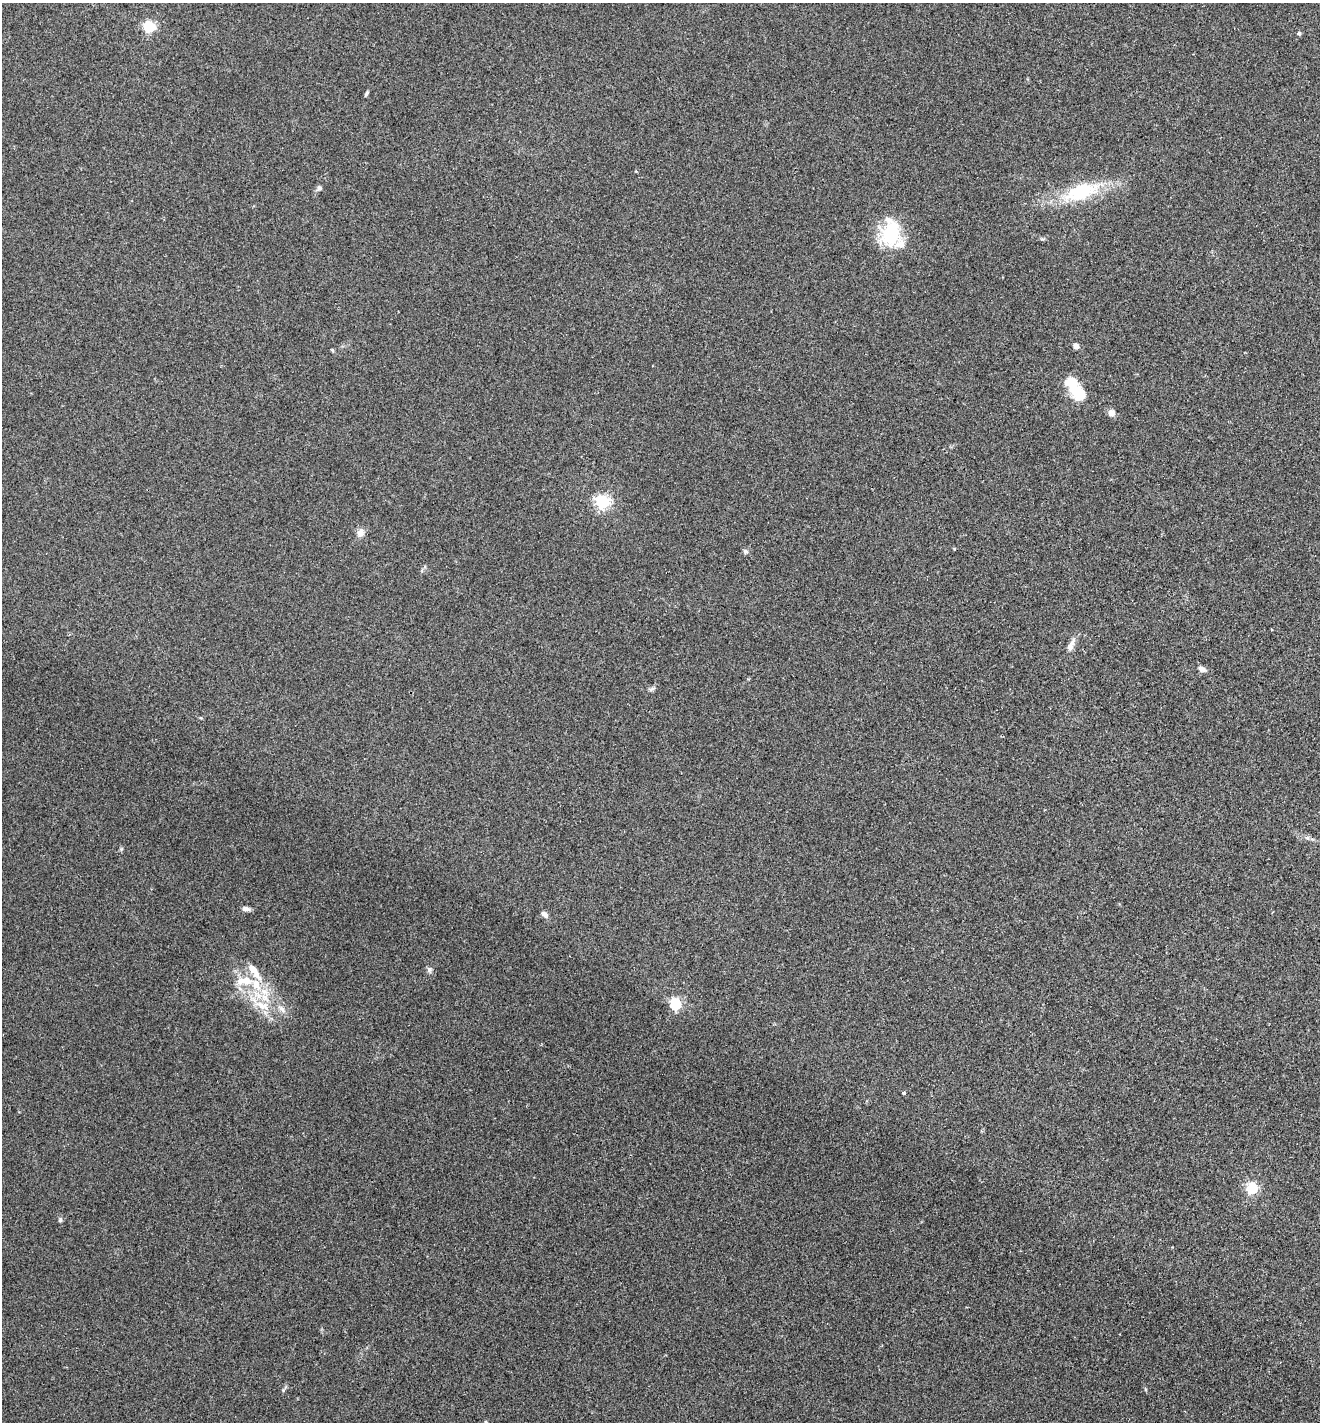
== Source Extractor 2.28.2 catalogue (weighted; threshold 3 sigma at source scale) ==
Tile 6 of 4 x 4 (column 2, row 2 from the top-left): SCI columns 1518-2835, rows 2876-4295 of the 5803 x 5747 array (HDU 1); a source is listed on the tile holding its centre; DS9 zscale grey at full resolution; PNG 1322 x 1424 px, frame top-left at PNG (2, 3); no overlay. Shown black and unused: <1% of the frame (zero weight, under 2 of 3 exposures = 3% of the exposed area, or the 3 px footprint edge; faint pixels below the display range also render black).
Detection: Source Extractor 2.28.2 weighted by HDU 2 'WHT'; one run over the whole footprint, this tile lists its part. Background 0.0531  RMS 0.0077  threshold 0.0346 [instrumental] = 3 sigma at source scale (4.5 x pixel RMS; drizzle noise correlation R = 1.50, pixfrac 1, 0.05/0.05 arcsec/px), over >= 5 px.
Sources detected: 35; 1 inside a brighter object's white glare — not listed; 5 inside a brighter listed object's ellipse — not listed separately; the other 29 listed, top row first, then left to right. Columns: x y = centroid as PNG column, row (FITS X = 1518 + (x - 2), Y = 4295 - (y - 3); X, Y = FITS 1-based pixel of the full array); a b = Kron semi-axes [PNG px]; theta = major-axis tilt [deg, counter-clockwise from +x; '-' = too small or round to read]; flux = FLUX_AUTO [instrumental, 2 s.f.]
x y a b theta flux
149 27 5 5 - 90
1299 33 5 5 - 1.1
366 94 8 4 54 1.2
319 188 7 6 - 2
1081 192 50 21 20 45
890 233 29 20 81 43
1076 346 4 4 - 8.9
332 350 6 3 -45 0.82
1075 390 35 14 -59 21
1112 412 8 7 - 4.2
602 502 6 5 - 160
360 533 11 9 66 4.4
954 549 5 3 - 0.63
745 551 7 6 - 1.6
1070 647 12 9 74 3.8
1202 669 10 6 -28 3
652 689 9 4 23 1.6
1307 838 7 4 19 1.3
246 909 9 5 -8 2.8
544 914 10 6 -49 2.8
429 970 7 6 - 1.7
256 984 20 11 -63 16
675 1004 5 5 - 95
261 1006 19 10 -34 12
282 1009 14 5 -48 3.6
904 1093 4 3 - 1.4
1252 1188 5 5 - 93
60 1220 6 5 - 1.3
485 1422 5 3 - 0.76
Isophote crosses this tile's border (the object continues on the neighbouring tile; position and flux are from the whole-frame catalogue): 1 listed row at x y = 485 1422
Unlisted compact peaks at least as high as the median listed source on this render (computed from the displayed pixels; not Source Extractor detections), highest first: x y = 283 1390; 121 849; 1042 239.